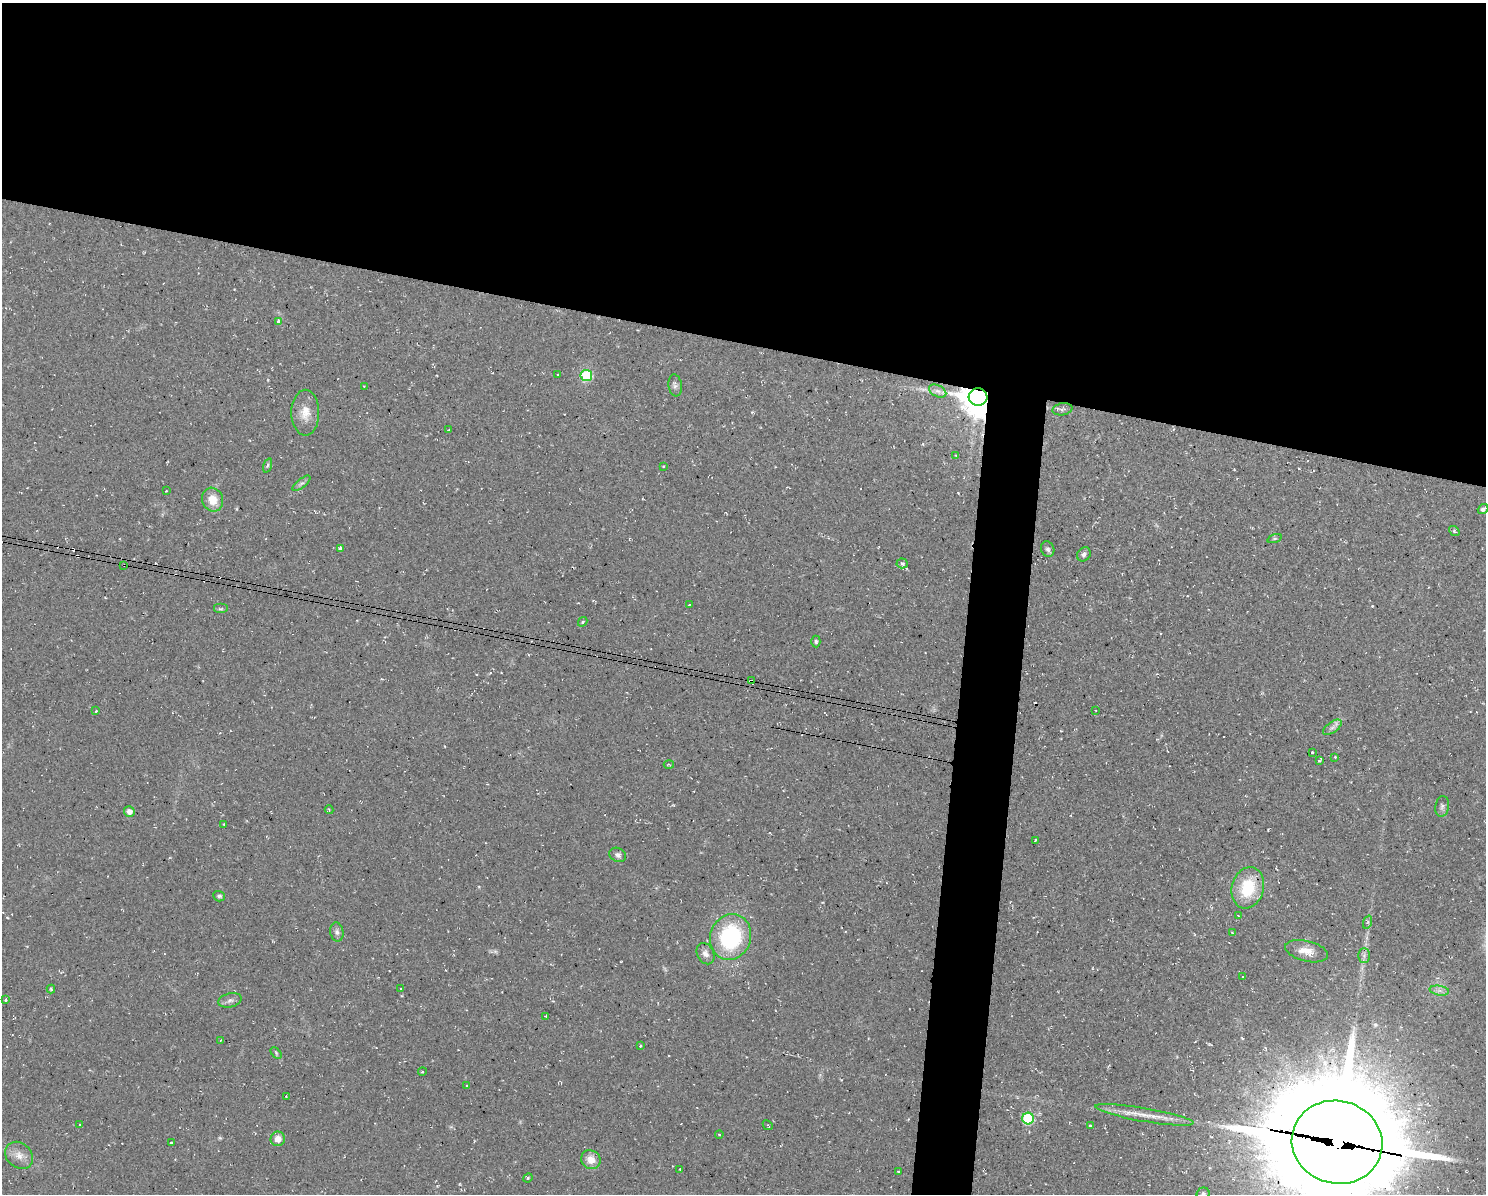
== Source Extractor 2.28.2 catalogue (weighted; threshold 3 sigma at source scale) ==
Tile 2 of 3 x 4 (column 2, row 1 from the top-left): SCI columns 1597-3080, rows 3578-4769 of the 4791 x 4769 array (HDU 1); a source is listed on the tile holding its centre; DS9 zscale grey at full resolution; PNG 1488 x 1196 px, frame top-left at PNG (2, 3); each listed source drawn as its Kron ellipse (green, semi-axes under 4 px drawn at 4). Shown black and unused: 31% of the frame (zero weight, under 2 of 3 exposures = <1% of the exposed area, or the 3 px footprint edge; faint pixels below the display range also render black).
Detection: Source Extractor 2.28.2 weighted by HDU 2 'WHT'; one run over the whole footprint, this tile lists its part. Background 0.0769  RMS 0.0099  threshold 0.0448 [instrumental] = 3 sigma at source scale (4.5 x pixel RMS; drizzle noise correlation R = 1.50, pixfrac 1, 0.05/0.05 arcsec/px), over >= 5 px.
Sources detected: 91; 2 too faint to see at this stretch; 1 inside a brighter object's white glare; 8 cosmic-ray / hot-pixel residue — neither listed nor drawn; the other 80 listed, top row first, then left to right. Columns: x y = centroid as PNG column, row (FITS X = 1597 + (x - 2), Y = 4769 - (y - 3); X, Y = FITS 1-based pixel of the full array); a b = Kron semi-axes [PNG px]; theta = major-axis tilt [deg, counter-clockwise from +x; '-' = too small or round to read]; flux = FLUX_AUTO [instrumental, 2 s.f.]
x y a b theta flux
279 322 3 3 - 3.3
558 374 3 3 - 0.97
586 375 6 5 - 68
675 385 11 6 -82 3.3
364 387 4 3 - 1
938 391 9 5 -26 3.3
978 397 9 9 - 2500
1062 409 10 6 9 3
305 413 23 14 90 15
448 430 3 2 - 0.64
956 455 2 2 - 0.97
267 465 7 3 71 1.5
663 466 3 3 - 0.76
302 483 11 4 39 2.7
166 491 3 2 - 0.64
212 500 12 10 -70 14
1483 509 5 4 - 2.8
1454 531 6 4 -37 1.4
1275 538 7 3 19 1.2
340 548 4 3 - 31
1048 549 8 6 -69 2.6
1084 554 7 6 - 2.9
902 563 5 5 - 2.4
124 565 3 2 - 1.2
689 605 3 2 - 0.52
220 609 7 5 0 1.7
583 622 5 4 - 1.7
816 641 6 4 -89 1.8
751 681 4 3 - 10
1095 710 2 2 - 0.82
96 711 3 3 - 1.8
1332 727 11 5 35 3.9
1312 753 3 3 - 7.1
1335 757 3 3 - 1.8
1319 761 4 3 - 1.5
669 764 5 3 - 0.93
1442 806 10 6 81 2.9
329 810 4 3 - 0.78
129 811 5 5 - 6
224 824 2 2 - 0.64
1035 840 3 3 - 1.3
618 855 9 6 -28 3.3
1248 888 21 16 73 42
219 896 6 5 - 2.1
1238 915 3 2 - 0.68
1368 922 7 4 71 1.8
337 932 9 6 -80 3.3
1232 932 3 2 - 0.61
731 937 23 20 70 110
1307 951 22 10 -14 12
705 954 11 8 -63 5.4
1364 956 7 6 - 2.7
1243 977 3 2 - 0.75
400 988 3 3 - 2.5
51 989 4 4 - 1.2
1439 991 10 5 -8 3.7
6 1000 3 3 - 4.1
230 1000 12 7 14 3.9
545 1016 3 3 - 1
220 1040 4 3 - 0.97
640 1046 3 3 - 1
276 1053 7 4 -47 1.4
422 1072 4 3 - 0.94
467 1086 3 2 - 0.99
286 1096 3 2 - 1.2
1144 1115 50 6 -10 18
1028 1118 6 5 - 84
80 1125 3 3 - 1.4
768 1125 6 2 -44 0.86
1090 1126 3 2 - 1.3
719 1134 4 3 - 0.86
278 1139 7 7 - 8.9
1337 1142 45 41 -15 30000
171 1143 3 3 - 6.1
19 1155 15 12 -39 9.9
591 1160 10 9 - 10
680 1169 3 3 - 3.7
898 1171 3 2 - 1.8
528 1178 5 4 - 1.2
1203 1193 6 6 - 2.1
Overlapping masked pixels (flux is a lower limit): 4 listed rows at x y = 978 397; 124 565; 751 681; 1337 1142
Isophote crosses this tile's border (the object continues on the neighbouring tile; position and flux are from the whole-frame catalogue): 2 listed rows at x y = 1337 1142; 1203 1193